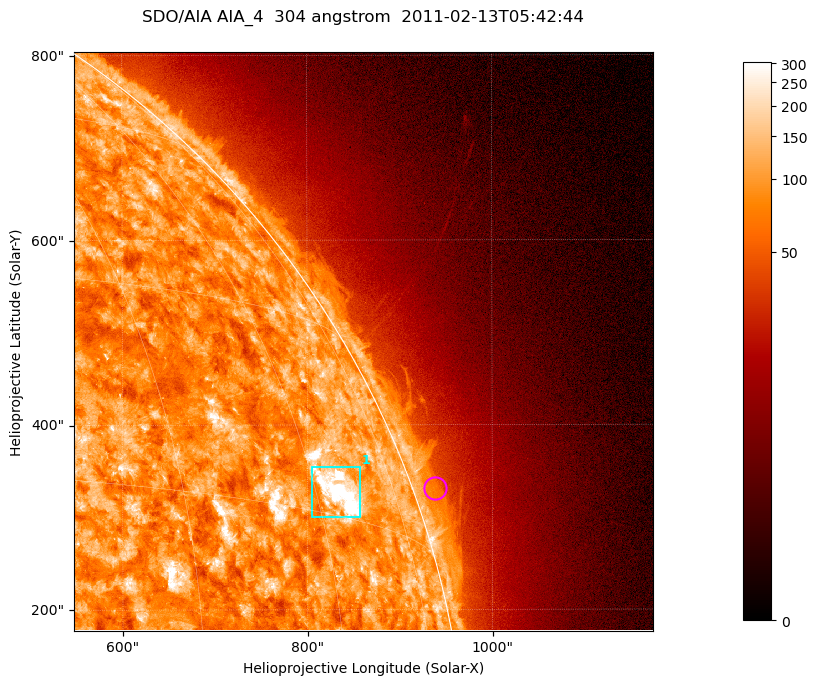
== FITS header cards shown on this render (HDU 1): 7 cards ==
TELESCOP= 'SDO/AIA '           / For AIA: SDO/AIA
INSTRUME= 'AIA_4   '           / For AIA: AIA_ATA1, AIA_ATA2, AIA_ATA3 or AIA_AT
WAVELNTH=                  304 / [angstrom] Wavelength
WAVEUNIT= 'angstrom'           / Wavelength unit: angstrom
DATE-OBS= '2011-02-13T05:42:44.123' / [ISO] Date when observation started; ISO 8
CTYPE1  = 'HPLN-TAN'           / CTYPE1; Typically HPLN
CTYPE2  = 'HPLT-TAN'           / CTYPE2; Typically HPLT

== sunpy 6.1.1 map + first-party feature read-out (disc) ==
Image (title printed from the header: SDO/AIA AIA_4  304 angstrom  2011-02-13T05:42:44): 1044 x 1044 px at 0.6 arcsec/px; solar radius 972 arcsec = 1619 px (partial field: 5.6% of the solar disc is inside the frame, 42% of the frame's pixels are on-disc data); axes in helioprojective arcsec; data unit not stated in the header (colour bar unlabelled)
Orientation: roll -0.132 deg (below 1 deg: not rotated)
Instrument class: DISC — disc imager (sunpy class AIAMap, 304 A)
Bright regions (active regions / flare kernels): reference = the on-disc median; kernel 9 px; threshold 5 sigma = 159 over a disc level ~89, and >= 1.15x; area >= 1089 px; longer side >= 13 px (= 7.8 arcsec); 1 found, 1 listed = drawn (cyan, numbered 1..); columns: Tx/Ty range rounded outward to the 2 arcsec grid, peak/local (2 s.f.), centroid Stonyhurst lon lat
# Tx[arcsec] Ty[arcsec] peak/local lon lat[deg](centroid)
1 804..858 300..356 6.7 +63 +17
Off-limb structures (1.02-1.3 R_sun): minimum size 400 px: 2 found; the strongest spans PA ~285..295 deg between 1.02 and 1.04 R_sun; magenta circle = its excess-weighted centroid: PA ~290 deg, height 1.02 R_sun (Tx ~938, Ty ~332 arcsec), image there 1.7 x the reference